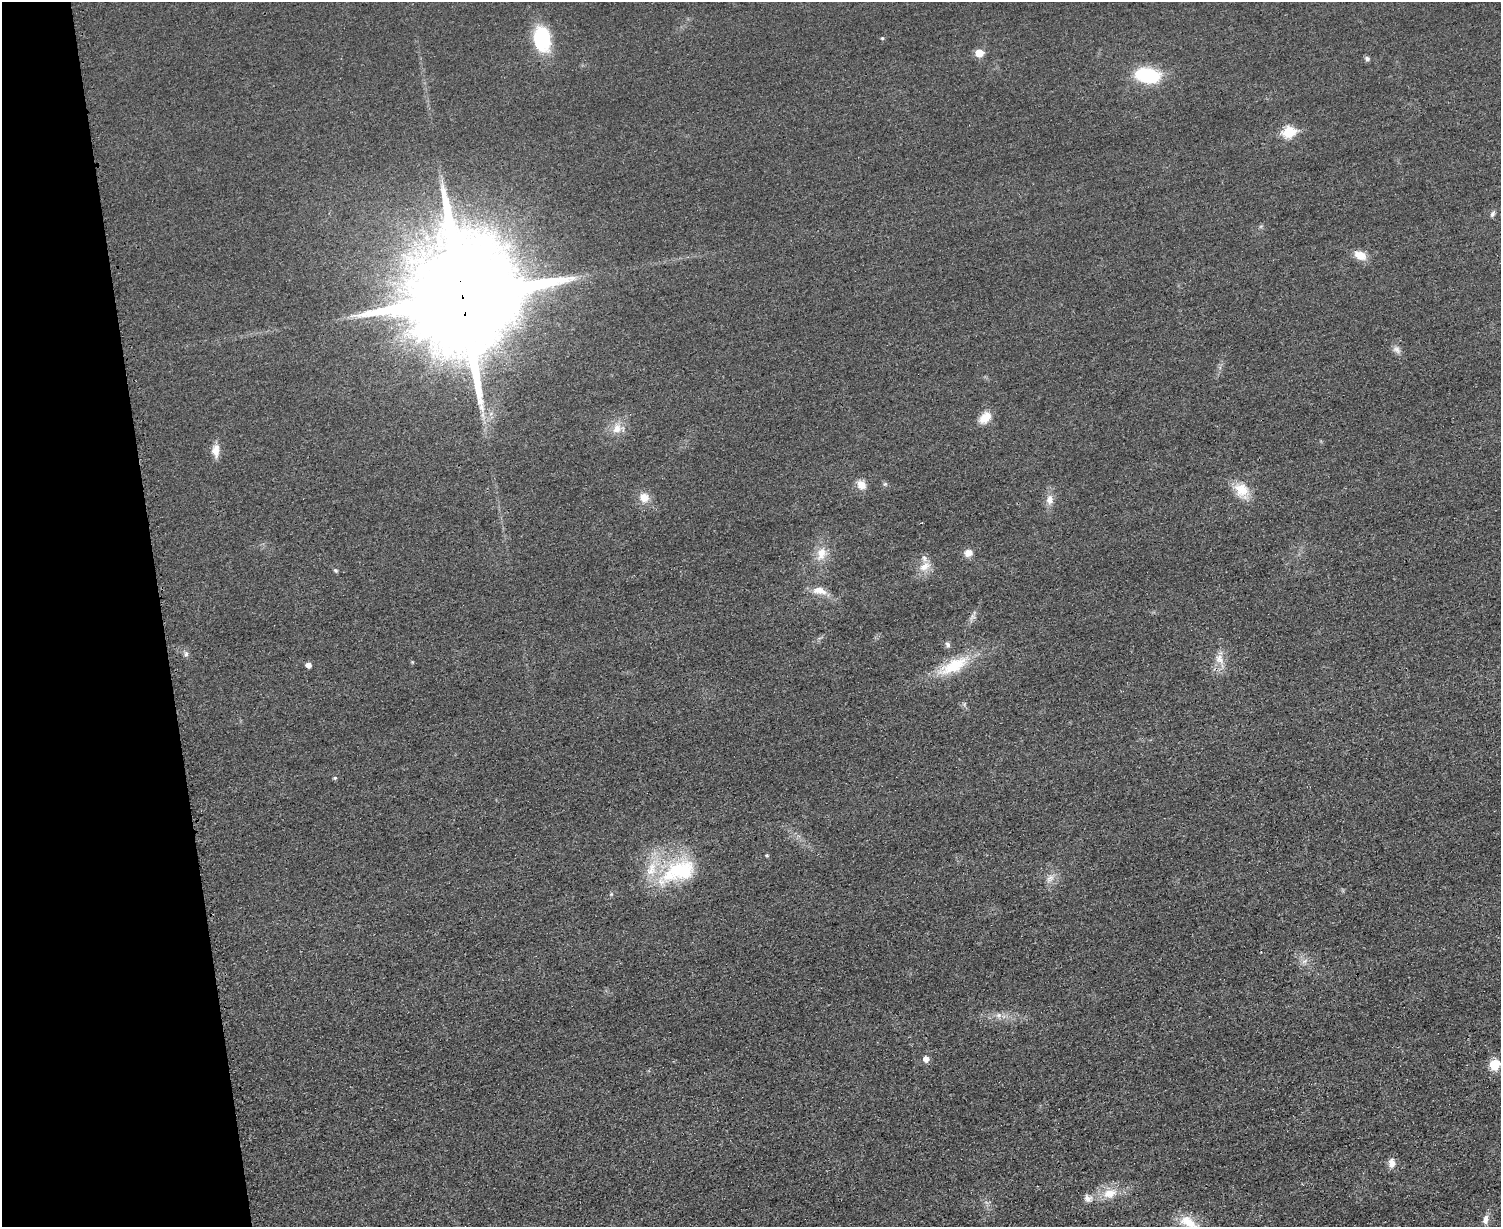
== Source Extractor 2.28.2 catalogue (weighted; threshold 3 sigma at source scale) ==
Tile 4 of 3 x 4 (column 1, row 2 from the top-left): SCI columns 152-1650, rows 2468-3692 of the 4919 x 4934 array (HDU 1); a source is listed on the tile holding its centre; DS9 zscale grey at full resolution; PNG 1503 x 1229 px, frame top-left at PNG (2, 2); no overlay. Shown black and unused: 11% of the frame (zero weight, under 3 of 4 exposures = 2% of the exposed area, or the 3 px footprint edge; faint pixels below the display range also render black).
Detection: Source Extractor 2.28.2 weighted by HDU 2 'WHT'; one run over the whole footprint, this tile lists its part. Background 0.0153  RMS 0.0057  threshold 0.0258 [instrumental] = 3 sigma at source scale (4.5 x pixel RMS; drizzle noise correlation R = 1.50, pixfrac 1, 0.05/0.05 arcsec/px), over >= 5 px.
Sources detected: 43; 3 inside a brighter listed object's ellipse — not listed separately; the other 40 listed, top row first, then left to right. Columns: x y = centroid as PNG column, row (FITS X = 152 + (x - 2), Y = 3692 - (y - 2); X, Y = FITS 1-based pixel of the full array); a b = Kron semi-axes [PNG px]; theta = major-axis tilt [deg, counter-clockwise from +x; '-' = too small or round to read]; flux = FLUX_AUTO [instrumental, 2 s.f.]
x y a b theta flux
542 38 24 16 -86 41
882 38 5 4 - 0.66
979 53 6 5 - 12
1367 59 6 5 - 1.8
1147 75 20 11 -7 47
1289 132 6 6 - 38
1493 214 9 5 53 1.4
1360 255 14 9 -23 7.4
462 297 32 27 -88 25000
1397 350 12 7 -38 2.6
985 418 17 11 43 7.5
617 429 14 11 58 6.4
216 450 17 10 -90 5.3
861 484 11 10 - 5.5
885 484 5 5 - 0.98
1241 490 21 18 -36 11
644 498 12 11 - 6.4
1049 500 14 9 85 4.6
968 553 10 9 - 4.2
821 554 20 12 76 8.3
924 566 16 10 33 6.4
336 570 6 5 - 0.93
819 591 20 9 -11 6.4
948 644 7 6 - 1.6
186 654 8 6 -78 1.6
1219 659 13 10 -71 5.5
308 665 5 5 - 3
954 666 44 16 27 24
335 778 5 4 - 0.81
767 855 5 4 - 0.78
679 870 45 30 9 49
1050 878 12 8 45 3.6
999 1015 7 6 - 2.1
926 1059 5 5 - 4.2
1495 1064 6 6 - 26
1392 1163 12 9 89 4.1
1110 1193 20 12 15 11
1088 1198 11 9 -35 3.2
1486 1219 12 7 83 3.4
1189 1223 30 13 -35 14
Overlapping masked pixels (flux is a lower limit): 1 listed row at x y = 462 297
Isophote crosses this tile's border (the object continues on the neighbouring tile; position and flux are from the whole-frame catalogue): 2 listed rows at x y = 1495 1064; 1189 1223